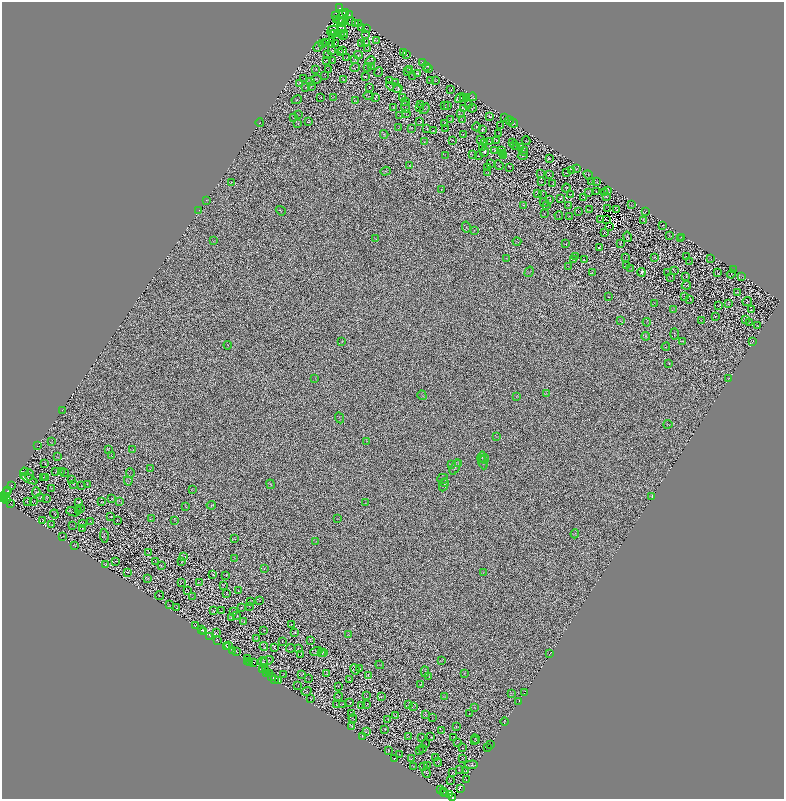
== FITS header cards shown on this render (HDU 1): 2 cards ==
NAXIS1  =                 1564
NAXIS2  =                 1594

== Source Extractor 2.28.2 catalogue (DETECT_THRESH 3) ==
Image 1564 x 1594 px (HDU 1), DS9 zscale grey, zoomed out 1/2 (1 PNG px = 2 x 2 image px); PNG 786 x 801 px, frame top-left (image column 1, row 1594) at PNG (2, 2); each listed source drawn as its Kron ellipse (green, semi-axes under 4 px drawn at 4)
Background 0.402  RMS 1.2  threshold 3.74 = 3 sigma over >= 5 px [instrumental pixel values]
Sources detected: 1512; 371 cannot appear on this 1/2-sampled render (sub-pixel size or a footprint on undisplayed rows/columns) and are neither listed nor drawn; of the other 1141, the 500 brightest by FLUX_AUTO listed and drawn (641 fainter detections omitted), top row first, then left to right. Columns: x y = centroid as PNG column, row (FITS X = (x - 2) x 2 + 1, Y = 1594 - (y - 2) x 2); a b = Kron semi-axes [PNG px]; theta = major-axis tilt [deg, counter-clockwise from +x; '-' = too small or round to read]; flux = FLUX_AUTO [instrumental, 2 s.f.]
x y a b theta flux
339 8 2 1 - 1900
345 12 3 2 - 130
349 14 2 1 - 190
335 15 2 1 - 170
343 15 3 2 - 200
336 19 2 1 - 180
340 21 2 2 - 94
343 21 4 2 - 140
341 22 2 1 - 85
352 22 3 1 - 100
358 23 3 1 - 96
355 24 2 1 - 99
341 27 2 1 - 90
362 28 3 1 - 110
366 29 2 1 - 110
332 30 5 2 - 200
332 34 2 1 - 100
334 34 3 1 - 160
342 34 2 2 - 130
345 34 3 1 - 87
365 35 2 1 - 96
344 36 2 1 - 110
377 41 3 2 - 100
326 43 4 1 - 100
361 43 2 1 - 85
366 43 2 1 - 100
322 44 3 1 - 120
331 44 2 1 - 100
336 44 2 1 - 86
318 47 5 3 - 160
368 49 3 1 - 120
331 51 3 1 - 130
343 51 2 1 - 90
341 52 2 2 - 140
403 53 2 2 - 140
327 55 3 1 - 130
358 55 4 2 - 120
406 55 2 2 - 100
346 57 2 2 - 84
355 59 4 2 - 160
327 60 2 2 - 86
333 61 3 1 - 92
371 61 5 1 - 120
422 62 2 1 - 100
371 66 3 1 - 110
427 66 4 2 - 150
355 67 5 1 - 110
367 68 4 2 - 120
315 69 3 1 - 97
409 69 2 1 - 85
429 69 3 1 - 84
328 70 2 1 - 85
379 72 5 2 - 100
407 72 2 2 - 110
418 73 3 2 - 150
325 75 3 1 - 89
413 76 4 1 - 130
365 77 2 1 - 130
304 79 3 1 - 97
316 79 5 2 - 140
344 79 2 2 - 99
390 80 3 1 - 100
430 80 3 1 - 100
311 81 3 2 - 130
436 81 3 1 - 88
396 82 4 2 - 120
299 83 3 1 - 140
306 87 2 1 - 100
311 87 3 1 - 100
369 87 3 1 - 130
394 87 8 2 -24 320
398 89 4 3 - 440
451 90 3 1 - 120
369 96 5 4 - 210
333 97 3 1 - 110
403 97 3 1 - 97
473 97 4 3 - 140
320 98 3 1 - 100
375 98 3 1 - 130
460 98 5 2 - 150
464 98 2 1 - 94
466 98 2 2 - 110
297 100 5 2 - 140
356 101 2 1 - 93
406 101 2 1 - 88
469 104 2 1 - 88
421 105 2 1 - 100
444 105 3 1 - 91
448 105 2 1 - 100
393 107 3 1 - 94
406 107 6 2 -71 110
420 108 2 1 - 110
464 108 3 1 - 130
472 108 4 3 - 250
425 109 6 2 51 140
298 114 2 1 - 89
407 114 2 1 - 110
460 114 3 1 - 140
400 116 3 3 - 130
293 117 3 1 - 93
490 117 2 1 - 88
505 118 4 3 - 140
451 120 3 2 - 100
462 120 3 1 - 85
510 120 4 2 - 130
419 121 2 1 - 94
308 122 3 1 - 120
260 123 4 2 - 110
445 123 3 1 - 95
513 123 5 2 - 180
298 124 3 3 - 150
500 125 2 1 - 89
477 127 4 2 - 150
399 128 3 1 - 100
411 128 3 2 - 130
427 128 2 1 - 110
445 128 2 1 - 87
482 129 2 1 - 90
433 131 3 1 - 120
499 133 2 1 - 86
384 134 4 2 - 120
463 135 3 1 - 87
453 140 2 1 - 110
480 140 3 1 - 92
497 140 3 1 - 110
490 141 2 1 - 120
526 141 4 1 - 120
424 142 3 2 - 110
484 143 3 1 - 93
512 143 3 1 - 91
514 145 5 2 - 86
482 147 3 1 - 140
517 147 2 1 - 98
521 148 2 1 - 99
494 150 3 1 - 100
501 150 4 3 - 170
524 151 4 2 - 90
484 152 5 3 - 290
502 153 2 1 - 94
472 154 4 2 - 87
445 155 3 2 - 86
503 155 2 1 - 86
478 156 2 1 - 97
523 156 5 2 - 110
549 158 4 2 - 130
490 163 2 1 - 93
499 165 5 1 - 100
410 166 2 2 - 140
488 167 4 2 - 98
510 167 2 1 - 100
576 169 3 2 - 110
386 171 5 2 - 190
571 171 4 1 - 130
488 172 3 1 - 84
567 173 3 2 - 110
541 174 2 1 - 100
549 175 2 2 - 94
588 175 5 2 - 150
592 181 3 1 - 110
232 182 2 1 - 89
541 182 2 1 - 88
597 182 3 1 - 160
553 183 3 2 - 120
566 188 4 2 - 140
441 190 2 2 - 95
608 190 3 2 - 95
596 191 3 1 - 140
604 192 3 1 - 91
537 193 2 1 - 84
589 193 3 2 - 110
542 194 3 1 - 85
570 194 3 1 - 92
583 197 4 2 - 120
606 197 2 1 - 90
561 198 4 3 - 150
207 200 3 2 - 88
550 200 2 1 - 95
544 202 4 2 - 120
631 204 3 1 - 94
547 205 3 1 - 100
568 205 2 2 - 95
524 206 2 1 - 98
608 209 2 2 - 110
590 210 3 1 - 89
617 210 2 1 - 170
199 211 3 1 - 120
281 211 5 2 - 130
578 211 4 3 - 110
646 211 2 1 - 90
544 213 4 1 - 100
559 216 4 1 - 120
569 216 3 1 - 90
601 219 2 1 - 320
606 219 2 1 - 120
643 220 2 2 - 84
663 225 2 1 - 88
466 227 5 3 - 180
610 227 2 1 - 130
474 230 2 2 - 85
604 233 2 1 - 120
670 236 4 1 - 110
627 237 5 2 - 240
682 237 2 1 - 100
680 238 4 2 - 92
376 239 2 1 - 86
214 240 3 2 - 110
517 242 4 1 - 96
620 243 3 1 - 160
566 244 2 1 - 91
599 248 3 2 - 160
576 257 3 2 - 120
655 257 3 1 - 96
686 257 3 1 - 85
507 258 2 1 - 90
625 258 4 1 - 99
711 258 2 1 - 91
574 260 2 1 - 100
584 260 2 1 - 96
689 262 2 1 - 96
568 266 4 1 - 120
627 266 3 1 - 93
631 268 4 1 - 140
733 270 4 1 - 150
674 271 3 1 - 98
529 272 5 2 - 130
641 272 4 3 - 130
592 273 3 2 - 110
668 273 2 1 - 110
718 273 4 1 - 100
731 274 4 1 - 120
686 276 3 2 - 84
742 276 3 1 - 97
670 278 3 1 - 110
686 285 5 1 - 84
737 292 3 1 - 120
685 296 2 1 - 650
608 297 2 1 - 97
690 299 3 1 - 160
747 301 5 3 - 140
655 303 3 1 - 94
728 304 2 1 - 89
719 306 3 2 - 110
673 309 2 2 - 97
751 310 3 1 - 110
715 316 3 2 - 110
745 319 3 1 - 94
702 320 3 1 - 100
621 321 3 2 - 130
647 322 4 2 - 85
749 323 4 1 - 84
758 325 2 1 - 95
674 334 6 1 -90 110
646 336 4 2 - 92
342 341 3 1 - 140
682 341 4 2 - 140
753 341 3 1 - 110
228 345 4 2 - 100
666 347 4 2 - 120
669 363 2 1 - 110
315 378 3 1 - 95
729 378 3 2 - 110
546 393 3 2 - 85
422 395 5 1 - 96
517 396 3 2 - 100
62 410 3 1 - 90
339 418 6 1 -66 140
668 424 4 2 - 120
496 437 3 2 - 100
52 441 3 1 - 100
367 441 4 2 - 110
37 446 2 1 - 480
133 449 3 2 - 120
109 450 4 2 - 140
111 456 2 1 - 87
58 457 3 2 - 99
482 457 6 3 77 320
485 459 5 3 - 230
483 462 7 3 -70 270
45 463 3 3 - 140
458 463 4 3 - 200
451 464 3 3 - 160
455 467 8 4 62 360
150 468 4 1 - 88
24 472 4 3 - 150
56 472 2 1 - 85
61 472 3 1 - 89
65 472 2 1 - 86
130 473 5 2 - 120
29 475 5 2 - 150
44 477 3 2 - 120
46 477 3 1 - 140
29 479 9 2 -27 190
71 479 2 2 - 130
443 479 5 5 - 300
128 481 4 2 - 120
445 483 4 4 - 310
74 484 2 1 - 86
87 484 3 1 - 110
270 484 5 2 - 150
11 485 3 1 - 120
81 485 2 1 - 85
444 485 6 2 66 290
51 488 2 1 - 120
192 489 2 1 - 86
7 491 2 1 - 160
36 492 5 3 - 170
6 493 6 1 41 610
3 496 2 1 - 750
40 497 3 1 - 95
652 497 2 2 - 85
2 498 2 1 - 5900
47 498 2 1 - 94
112 498 2 2 - 120
7 499 2 1 - 2900
27 501 2 1 - 100
33 501 3 1 - 100
119 501 3 3 - 140
78 502 4 1 - 130
102 502 3 2 - 100
10 503 2 1 - 700
365 503 3 2 - 100
211 505 4 1 - 100
186 507 3 1 - 130
81 509 4 3 - 160
78 510 3 1 - 110
73 512 7 1 -14 150
54 514 4 3 - 180
111 516 2 1 - 96
151 519 3 2 - 110
338 519 3 2 - 96
117 520 3 2 - 110
175 520 3 3 - 130
43 521 3 1 - 88
91 521 3 2 - 110
82 523 4 1 - 140
52 525 3 2 - 85
73 526 2 1 - 92
83 529 2 1 - 93
575 534 4 2 - 100
62 536 3 1 - 92
104 536 7 1 -82 120
235 539 3 2 - 160
316 541 3 2 - 84
74 546 3 1 - 85
149 552 2 1 - 130
183 556 4 3 - 190
234 558 4 2 - 100
116 561 2 1 - 91
156 561 2 2 - 92
182 561 3 2 - 180
106 565 2 1 - 110
161 565 3 2 - 150
264 568 4 1 - 110
127 572 3 1 - 99
483 572 3 2 - 140
212 575 2 1 - 100
225 575 4 1 - 110
148 578 4 2 - 150
182 582 3 1 - 90
200 583 2 1 - 88
223 585 3 2 - 110
187 590 3 1 - 92
238 591 3 2 - 99
227 593 3 3 - 170
159 595 4 1 - 110
193 597 4 2 - 87
259 600 3 1 - 88
250 601 3 2 - 120
169 605 3 1 - 110
249 606 2 1 - 120
177 608 3 2 - 320
241 608 2 1 - 110
214 611 4 2 - 110
221 611 3 2 - 85
234 612 3 2 - 110
237 616 2 1 - 98
232 617 2 2 - 130
244 622 2 1 - 93
292 624 3 1 - 110
196 625 2 1 - 86
202 629 3 1 - 110
203 631 3 2 - 350
264 631 2 1 - 96
295 632 3 2 - 140
216 633 3 1 - 100
348 634 4 2 - 140
210 636 3 1 - 170
257 638 3 1 - 110
218 640 3 2 - 530
282 641 2 1 - 90
311 641 2 1 - 91
229 646 2 1 - 650
227 647 2 1 - 1100
264 647 4 2 - 110
274 648 3 2 - 120
291 648 4 3 - 140
298 648 3 2 - 110
232 651 2 1 - 1700
237 652 2 1 - 430
316 652 6 3 19 240
321 652 4 1 - 160
323 653 4 2 - 99
550 653 3 1 - 97
301 655 3 1 - 97
247 658 2 1 - 720
267 660 6 1 16 130
248 661 2 1 - 780
441 661 3 2 - 93
250 662 3 1 - 3300
263 662 5 2 - 85
254 663 2 1 - 4100
380 665 4 1 - 88
359 668 3 2 - 140
355 669 5 3 - 210
262 670 2 1 - 370
265 671 3 2 - 5500
425 672 5 2 - 120
267 673 2 1 - 4300
270 673 2 1 - 110
464 673 3 2 - 86
283 674 3 1 - 95
327 674 2 1 - 95
301 675 2 1 - 110
368 675 2 2 - 120
271 676 2 1 - 970
429 677 3 2 - 96
275 679 2 1 - 1000
308 679 2 1 - 87
349 680 3 1 - 86
279 681 2 1 - 85
421 684 3 2 - 140
298 686 2 1 - 95
338 686 2 1 - 98
306 691 5 2 - 110
525 692 2 1 - 6900
511 693 3 2 - 130
366 696 3 1 - 90
381 696 2 1 - 87
338 697 4 2 - 110
445 697 2 2 - 120
311 698 2 2 - 130
519 701 2 1 - 10000
350 703 3 2 - 130
336 704 2 1 - 86
342 704 2 1 - 100
362 705 4 1 - 97
367 705 2 2 - 130
409 705 2 1 - 100
413 707 3 3 - 95
474 708 4 1 - 120
352 713 3 1 - 93
470 714 2 1 - 110
395 715 4 3 - 160
425 715 3 2 - 84
433 718 2 1 - 84
353 719 4 1 - 88
388 719 2 1 - 94
504 722 4 2 - 120
352 726 4 3 - 120
456 726 2 1 - 120
385 729 3 2 - 94
441 730 3 1 - 110
366 731 4 2 - 120
363 736 3 1 - 110
408 737 3 1 - 120
422 737 3 2 - 120
431 737 3 1 - 120
454 737 2 1 - 100
475 739 5 1 - 110
474 741 2 1 - 84
457 742 3 2 - 100
426 744 2 1 - 110
490 744 2 1 - 6100
488 747 2 1 - 12000
422 748 3 1 - 97
462 748 2 2 - 130
388 750 2 1 - 92
419 751 2 1 - 92
400 754 3 1 - 130
435 758 3 2 - 140
394 759 2 1 - 400
411 759 2 1 - 120
463 759 2 1 - 100
438 762 4 1 - 97
471 765 7 3 2 170
414 766 2 1 - 120
427 766 3 1 - 100
424 767 2 1 - 92
459 770 2 1 - 110
465 771 3 1 - 110
426 772 5 2 - 130
453 773 3 1 - 120
466 780 2 1 - 530
451 781 2 1 - 87
460 788 2 1 - 210
440 790 2 2 - 2100
443 792 2 2 - 7000
445 793 2 1 - 15000
450 794 2 1 - 6200
453 798 3 2 - 36000
At the frame edge (FLAGS 8, measured only in part): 2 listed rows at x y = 2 498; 453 798
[641 fainter detections neither listed nor drawn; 371 sub-pixel or undisplayed-footprint detections neither listed nor drawn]